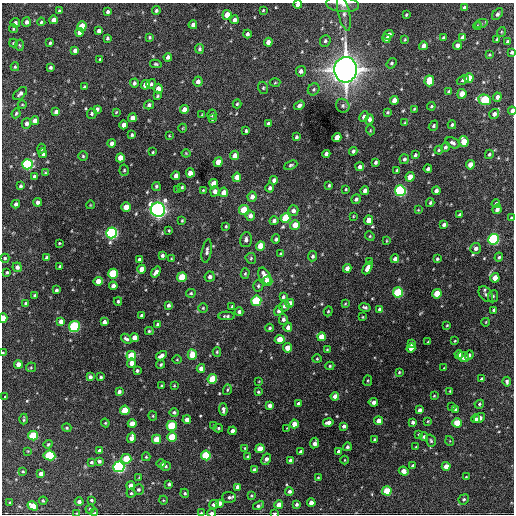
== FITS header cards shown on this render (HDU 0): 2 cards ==
NAXIS1  =                  512 / Axis length
NAXIS2  =                  512 / Axis length

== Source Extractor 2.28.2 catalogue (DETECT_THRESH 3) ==
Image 512 x 512 px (HDU 0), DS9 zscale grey, 1 PNG px = 1 image px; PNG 516 x 516 px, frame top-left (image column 1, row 512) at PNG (2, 3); each listed source drawn as its Kron ellipse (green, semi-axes under 4 px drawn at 4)
Background 1760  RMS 39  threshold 118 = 3 sigma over >= 5 px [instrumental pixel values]
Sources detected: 401; all 401 listed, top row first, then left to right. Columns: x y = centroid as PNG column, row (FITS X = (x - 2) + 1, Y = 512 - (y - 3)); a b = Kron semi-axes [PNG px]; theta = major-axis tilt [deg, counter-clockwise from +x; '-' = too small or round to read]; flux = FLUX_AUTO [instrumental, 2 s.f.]
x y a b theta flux
343 4 16 7 -6 1.7e+04
298 5 4 4 - 1.4e+04
464 8 4 3 - 7.2e+03
156 10 4 4 - 5.7e+03
263 10 3 2 - 2.3e+03
59 11 3 3 - 4.1e+03
108 12 4 3 - 5.5e+03
344 13 18 5 -76 1.5e+04
497 14 7 4 47 7.4e+03
227 15 5 4 - 3.3e+04
406 15 3 3 - 2.9e+03
53 20 4 4 - 1.7e+04
234 20 4 4 - 1.1e+04
26 22 5 4 - 9.0e+03
41 22 4 3 - 3.5e+03
15 23 5 4 - 6.6e+03
481 24 6 4 19 4.5e+03
193 25 4 4 - 9.5e+03
82 26 5 4 - 5.8e+04
477 26 4 3 - 2.4e+03
13 29 4 3 - 2.8e+03
99 31 4 4 - 1.0e+04
79 32 4 4 - 1.4e+04
501 32 5 3 - 2.3e+03
247 34 4 3 - 6.2e+03
388 35 5 4 - 1.0e+04
150 37 4 3 - 3.3e+03
463 37 4 4 - 1.1e+04
107 38 4 3 - 4.3e+03
386 38 4 4 - 8.2e+03
443 38 4 3 - 4.0e+03
497 39 3 3 - 2.9e+03
405 40 4 3 - 2.8e+03
325 41 6 5 - 5.9e+03
268 42 4 4 - 1.4e+04
508 42 4 4 - 9.0e+03
13 43 4 4 - 2.7e+03
50 43 3 3 - 3.4e+03
19 45 5 3 - 2.9e+03
457 45 4 4 - 1.1e+04
423 46 4 4 - 1.3e+04
199 49 5 4 - 5.0e+03
75 50 4 4 - 1.1e+04
512 52 4 3 - 5.3e+03
489 55 4 3 - 2.4e+03
168 57 4 4 - 8.8e+03
100 59 3 3 - 3.0e+03
391 63 5 4 - 4.3e+03
156 64 6 4 -11 3.5e+03
15 67 4 3 - 3.4e+03
50 67 4 3 - 5.2e+03
345 70 13 11 87 3.0e+06
301 71 5 5 - 9.3e+03
469 78 5 4 - 4.9e+04
463 80 6 4 22 5.1e+03
198 81 5 4 - 1.2e+04
429 81 5 5 - 6.5e+04
134 83 4 4 - 6.7e+03
275 83 5 3 - 2.6e+03
151 84 5 4 - 4.9e+03
145 85 5 4 - 2.0e+04
84 87 4 3 - 4.3e+03
263 88 6 5 - 4.2e+03
158 89 5 4 - 2.0e+04
314 89 6 5 - 5.0e+03
449 91 3 3 - 3.7e+03
20 93 8 5 43 9.0e+03
462 94 5 4 - 2.9e+04
158 96 4 3 - 3.0e+03
497 97 4 4 - 1.1e+04
394 100 4 4 - 2.0e+04
485 100 6 5 - 1.8e+05
237 104 4 3 - 3.3e+03
22 105 4 3 - 2.2e+03
149 105 5 4 - 5.5e+03
299 105 5 4 - 7.8e+03
343 106 7 6 - 6.5e+03
431 106 4 3 - 3.0e+03
97 109 4 3 - 8.2e+03
414 109 3 2 - 2.7e+03
184 110 4 4 - 2.3e+04
512 111 4 3 - 1.6e+04
56 112 4 4 - 1.3e+04
116 112 3 2 - 2.1e+03
387 112 3 3 - 3.3e+03
16 113 5 3 - 3.5e+03
92 114 5 5 - 4.6e+03
494 114 5 4 - 1.1e+04
202 115 4 3 - 2.4e+03
212 115 5 4 - 4.4e+03
364 117 5 4 - 1.0e+04
132 118 4 4 - 1.8e+04
212 119 3 3 - 2.7e+03
370 119 5 4 - 9.0e+03
35 120 4 4 - 1.7e+04
26 123 5 4 - 1.0e+04
405 123 4 3 - 2.5e+03
268 124 4 3 - 6.3e+03
123 125 4 4 - 1.7e+04
452 125 4 4 - 4.3e+03
433 126 5 4 - 4.5e+03
183 128 4 3 - 1.8e+03
370 130 5 3 - 2.2e+03
246 131 3 3 - 3.8e+03
132 135 4 3 - 4.0e+03
169 136 4 3 - 2.1e+03
296 137 3 3 - 3.8e+03
337 137 5 4 - 3.2e+04
464 141 5 4 - 5.5e+04
112 143 4 4 - 9.8e+03
453 143 7 5 -28 6.6e+03
445 147 5 4 - 5.8e+03
41 149 5 4 - 3.5e+03
439 150 4 4 - 3.0e+03
353 151 4 3 - 5.4e+03
153 152 3 2 - 2.8e+03
43 153 5 4 - 1.4e+04
186 153 4 4 - 2.5e+03
326 154 4 4 - 1.2e+04
489 154 5 4 - 4.5e+03
235 155 5 4 - 1.9e+04
415 155 3 3 - 4.4e+03
83 156 4 4 - 3.4e+03
120 158 4 4 - 2.8e+04
404 159 5 4 - 5.8e+03
218 162 5 4 - 3.6e+04
375 162 4 3 - 5.4e+03
27 164 5 5 - 2.9e+05
291 165 7 4 23 4.6e+03
470 165 5 4 - 2.6e+04
360 167 4 4 - 1.1e+04
428 169 4 3 - 6.1e+03
124 170 5 4 - 3.8e+03
397 170 4 3 - 3.7e+03
45 173 4 3 - 3.2e+03
190 173 4 4 - 2.2e+04
34 176 4 4 - 4.7e+03
176 176 4 4 - 1.2e+04
237 177 4 4 - 2.0e+04
410 177 5 4 - 3.2e+04
274 180 4 4 - 1.0e+04
214 184 5 4 - 4.2e+04
329 185 3 3 - 3.6e+03
21 186 4 3 - 5.2e+03
156 186 4 4 - 4.5e+03
182 187 4 3 - 3.6e+03
270 188 4 4 - 6.7e+03
346 189 4 3 - 2.4e+03
178 190 4 3 - 2.7e+03
203 190 4 3 - 2.7e+03
365 190 4 4 - 1.1e+04
215 191 5 4 - 1.1e+04
400 191 5 5 - 4.3e+05
436 191 4 4 - 1.1e+04
224 192 5 4 - 2.4e+04
252 197 5 4 - 1.4e+04
356 199 5 4 - 6.9e+03
38 202 4 4 - 8.9e+03
430 203 4 3 - 4.0e+03
16 204 4 4 - 7.9e+03
496 204 4 4 - 4.9e+03
90 205 4 3 - 1.8e+03
126 207 4 4 - 3.6e+04
497 209 5 4 - 9.5e+03
158 210 7 7 - 1.2e+06
244 210 5 5 - 7.9e+04
418 210 4 3 - 2.1e+03
293 211 5 5 - 1.2e+04
460 215 4 3 - 4.7e+03
250 216 5 4 - 1.2e+04
353 216 3 2 - 1.8e+03
285 218 5 5 - 1.0e+05
511 218 4 3 - 2.8e+03
369 220 4 4 - 3.3e+04
182 221 4 3 - 2.7e+03
274 221 4 4 - 7.3e+03
295 225 5 4 - 3.4e+04
444 225 4 3 - 6.3e+03
226 226 4 3 - 3.3e+03
169 230 3 2 - 2.4e+03
111 233 5 5 - 5.7e+05
370 236 5 4 - 3.1e+03
276 239 4 3 - 5.1e+03
493 239 5 5 - 4.0e+05
246 240 8 6 76 8.8e+03
386 241 4 2 - 2.1e+03
59 243 3 2 - 2.4e+03
260 246 5 4 - 4.4e+04
476 248 5 5 - 9.7e+03
207 251 12 5 80 8.7e+03
281 254 4 4 - 3.8e+03
162 255 4 3 - 6.1e+03
313 256 5 4 - 5.6e+03
499 257 5 4 - 4.6e+03
5 258 5 4 - 4.3e+03
47 258 4 3 - 7.9e+03
251 258 5 5 - 3.6e+03
171 259 3 3 - 2.4e+03
395 259 4 4 - 9.8e+03
437 259 3 3 - 3.5e+03
139 260 3 3 - 6.9e+03
370 262 3 2 - 3.1e+03
60 266 3 3 - 4.8e+03
17 267 5 4 - 1.1e+04
347 268 4 4 - 1.4e+04
367 268 7 4 61 1.5e+04
142 269 4 4 - 2.5e+04
7 272 3 3 - 4.0e+03
156 272 6 4 52 1.2e+04
113 274 5 5 - 1.6e+05
245 274 5 4 - 3.9e+03
265 276 9 5 -62 2.4e+04
182 277 5 4 - 7.7e+04
210 277 5 5 - 9.6e+03
495 278 4 4 - 3.2e+04
98 281 4 4 - 2.4e+04
268 281 5 4 - 4.9e+04
113 286 4 4 - 1.6e+04
258 286 6 5 - 5.0e+03
56 290 3 3 - 5.1e+03
398 292 5 5 - 1.9e+05
191 293 5 4 - 3.4e+03
437 294 5 4 - 4.9e+04
486 294 9 6 -53 6.9e+03
35 295 4 3 - 3.1e+03
493 296 6 5 - 4.6e+03
283 297 4 3 - 5.2e+03
118 301 4 3 - 4.1e+03
256 301 5 5 - 2.0e+05
26 303 4 3 - 6.3e+03
290 303 4 4 - 2.1e+04
345 304 4 3 - 2.4e+03
168 305 4 3 - 6.9e+03
232 306 3 3 - 2.9e+03
284 306 5 5 - 8.0e+03
365 307 5 3 - 5.3e+03
203 308 5 5 - 3.6e+03
380 309 4 4 - 8.1e+03
494 310 4 4 - 6.3e+03
279 311 5 4 - 7.1e+03
328 311 5 4 - 3.0e+03
239 312 4 4 - 6.8e+03
142 316 3 3 - 5.3e+03
227 316 8 3 -1 5.8e+03
363 317 4 2 - 2.0e+03
3 318 4 3 - 3.0e+04
283 319 5 4 - 6.8e+03
61 321 4 4 - 1.3e+04
104 322 4 4 - 1.1e+04
486 322 4 2 - 2.0e+03
158 324 4 4 - 5.9e+03
447 325 3 3 - 2.3e+03
74 327 5 5 - 3.0e+05
288 327 5 4 - 1.3e+04
270 328 4 4 - 3.9e+03
149 331 4 3 - 3.4e+03
134 337 4 4 - 2.0e+04
322 337 4 4 - 3.2e+04
126 339 6 3 -40 6.6e+03
280 339 5 4 - 3.9e+04
455 341 3 2 - 2.1e+03
428 342 3 2 - 2.4e+03
411 344 4 3 - 6.4e+03
287 348 4 4 - 3.5e+04
411 348 5 4 - 2.1e+04
327 349 3 3 - 2.2e+03
217 352 4 4 - 2.9e+03
3 353 3 3 - 4.0e+03
459 354 4 4 - 1.6e+04
192 355 5 4 - 5.4e+04
469 355 5 4 - 6.6e+03
131 356 5 4 - 1.1e+05
161 356 6 4 31 1.4e+04
463 357 6 4 -32 2.2e+04
317 359 4 4 - 3.0e+03
177 360 5 3 - 2.2e+03
131 363 4 4 - 1.8e+04
18 364 4 4 - 2.0e+04
161 364 4 4 - 3.4e+03
330 366 4 4 - 3.1e+03
31 367 5 5 - 3.3e+03
201 368 4 4 - 1.5e+04
444 368 2 2 - 1.6e+03
137 371 3 3 - 4.7e+03
399 372 3 2 - 2.7e+03
90 377 4 4 - 7.6e+03
101 377 3 3 - 3.8e+03
212 379 5 5 - 8.7e+04
482 379 4 4 - 8.6e+03
259 381 4 2 - 1.6e+03
368 381 5 3 - 2.8e+03
507 382 5 3 - 6.6e+03
174 385 4 3 - 2.3e+03
162 386 3 2 - 2.8e+03
227 390 5 3 - 3.3e+03
119 391 4 3 - 7.6e+03
450 391 3 2 - 2.2e+03
258 392 3 3 - 3.1e+03
335 396 4 4 - 1.6e+04
434 396 4 3 - 2.2e+03
5 397 3 2 - 2.3e+03
373 402 5 4 - 1.2e+04
298 403 3 3 - 4.7e+03
479 404 5 4 - 3.6e+03
270 405 4 4 - 1.1e+04
452 407 4 2 - 1.9e+03
455 409 3 3 - 3.5e+03
125 410 5 4 - 7.3e+04
223 410 6 4 -88 8.5e+03
419 410 4 4 - 1.0e+04
174 412 4 4 - 5.8e+03
153 416 4 4 - 2.9e+03
480 418 6 4 36 1.2e+04
24 419 5 2 - 3.9e+03
476 419 4 3 - 6.4e+03
187 420 4 4 - 1.9e+04
378 421 4 4 - 1.8e+04
428 421 3 3 - 2.3e+03
328 422 5 4 - 1.2e+04
413 422 4 3 - 7.5e+03
105 423 4 4 - 2.9e+03
457 423 4 4 - 5.4e+04
132 424 4 4 - 3.1e+04
294 424 4 4 - 2.6e+04
172 426 5 5 - 1.4e+05
214 426 4 3 - 4.4e+03
344 426 4 4 - 6.6e+03
67 428 4 4 - 3.6e+03
218 428 5 4 - 4.0e+03
287 428 2 2 - 1.6e+03
233 431 4 4 - 1.4e+04
419 434 4 3 - 2.4e+03
33 436 5 4 - 1.2e+05
172 437 5 5 - 8.6e+04
424 437 4 4 - 5.2e+03
131 438 5 4 - 1.7e+04
157 439 4 4 - 5.3e+04
375 439 3 3 - 4.0e+03
431 441 6 4 -73 4.7e+03
450 441 5 3 - 1.9e+03
315 443 5 4 - 1.3e+04
48 444 4 4 - 3.4e+03
347 447 4 4 - 6.4e+03
416 447 3 3 - 2.4e+03
245 448 4 4 - 3.2e+03
260 449 4 4 - 4.0e+04
28 451 4 3 - 2.1e+03
100 451 4 4 - 1.4e+04
339 451 4 3 - 8.0e+03
301 452 4 3 - 7.7e+03
49 455 6 5 - 1.5e+05
206 455 5 5 - 1.4e+05
248 456 4 3 - 4.0e+03
146 457 4 3 - 3.3e+03
126 459 5 5 - 8.2e+04
266 459 6 3 60 1.1e+04
291 460 4 4 - 1.0e+04
345 460 4 3 - 1.9e+03
99 461 4 3 - 7.2e+03
91 462 4 3 - 4.4e+03
161 464 4 4 - 7.7e+03
413 465 3 3 - 3.8e+03
166 466 5 4 - 4.7e+03
446 466 4 4 - 2.3e+04
119 467 5 5 - 5.3e+05
255 470 4 4 - 1.1e+04
23 471 4 4 - 3.6e+03
404 471 5 4 - 1.9e+04
41 474 4 4 - 1.6e+04
139 477 4 4 - 2.4e+03
318 477 4 3 - 2.5e+03
466 477 4 3 - 2.3e+03
169 484 4 3 - 5.4e+03
131 486 4 4 - 2.1e+04
237 487 4 4 - 9.8e+03
138 489 5 5 - 4.5e+03
289 491 4 4 - 7.9e+03
387 491 4 4 - 7.6e+04
131 493 4 4 - 4.0e+03
185 493 4 4 - 3.8e+03
251 495 4 3 - 2.8e+03
229 497 7 5 -3 6.8e+03
464 499 5 5 - 5.3e+03
91 500 3 3 - 3.8e+03
163 500 4 3 - 2.1e+03
43 501 4 3 - 2.6e+03
79 502 4 4 - 8.0e+03
10 503 4 2 - 2.2e+03
219 503 4 4 - 1.6e+04
311 503 4 4 - 2.0e+04
214 504 5 4 - 1.0e+04
279 504 4 4 - 2.4e+04
296 504 4 4 - 6.1e+03
258 505 6 3 31 6.8e+03
33 506 5 4 - 4.4e+04
90 509 4 4 - 2.0e+03
77 513 3 2 - 2.2e+03
94 513 3 2 - 2.5e+03
201 513 3 2 - 2.7e+03
211 513 4 3 - 9.7e+03
274 513 4 3 - 3.8e+03
At the frame edge (FLAGS 8, measured only in part): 11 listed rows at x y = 343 4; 298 5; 512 52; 512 111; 3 318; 3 353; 77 513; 94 513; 201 513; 211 513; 274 513